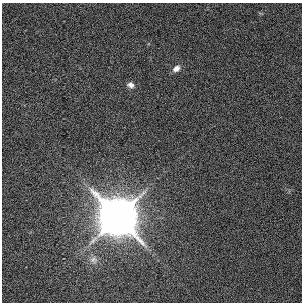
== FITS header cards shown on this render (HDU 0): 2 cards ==
NAXIS1  =                  300 / length of data axis 1
NAXIS2  =                  300 / length of data axis 2

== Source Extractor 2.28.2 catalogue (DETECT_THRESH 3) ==
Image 300 x 300 px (HDU 0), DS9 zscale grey, 1 PNG px = 1 image px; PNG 304 x 304 px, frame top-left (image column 1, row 300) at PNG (2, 3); no overlay
Background 1110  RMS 5.4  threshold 16.1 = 3 sigma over >= 5 px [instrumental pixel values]
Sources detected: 4; all 4 listed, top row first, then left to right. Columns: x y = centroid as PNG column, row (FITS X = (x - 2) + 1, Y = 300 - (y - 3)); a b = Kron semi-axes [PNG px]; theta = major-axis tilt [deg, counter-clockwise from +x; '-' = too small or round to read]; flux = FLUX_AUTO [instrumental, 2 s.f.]
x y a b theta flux
176 68 9 6 39 1800
130 85 8 7 - 1600
117 217 19 18 - 700000
93 260 11 10 - 2300